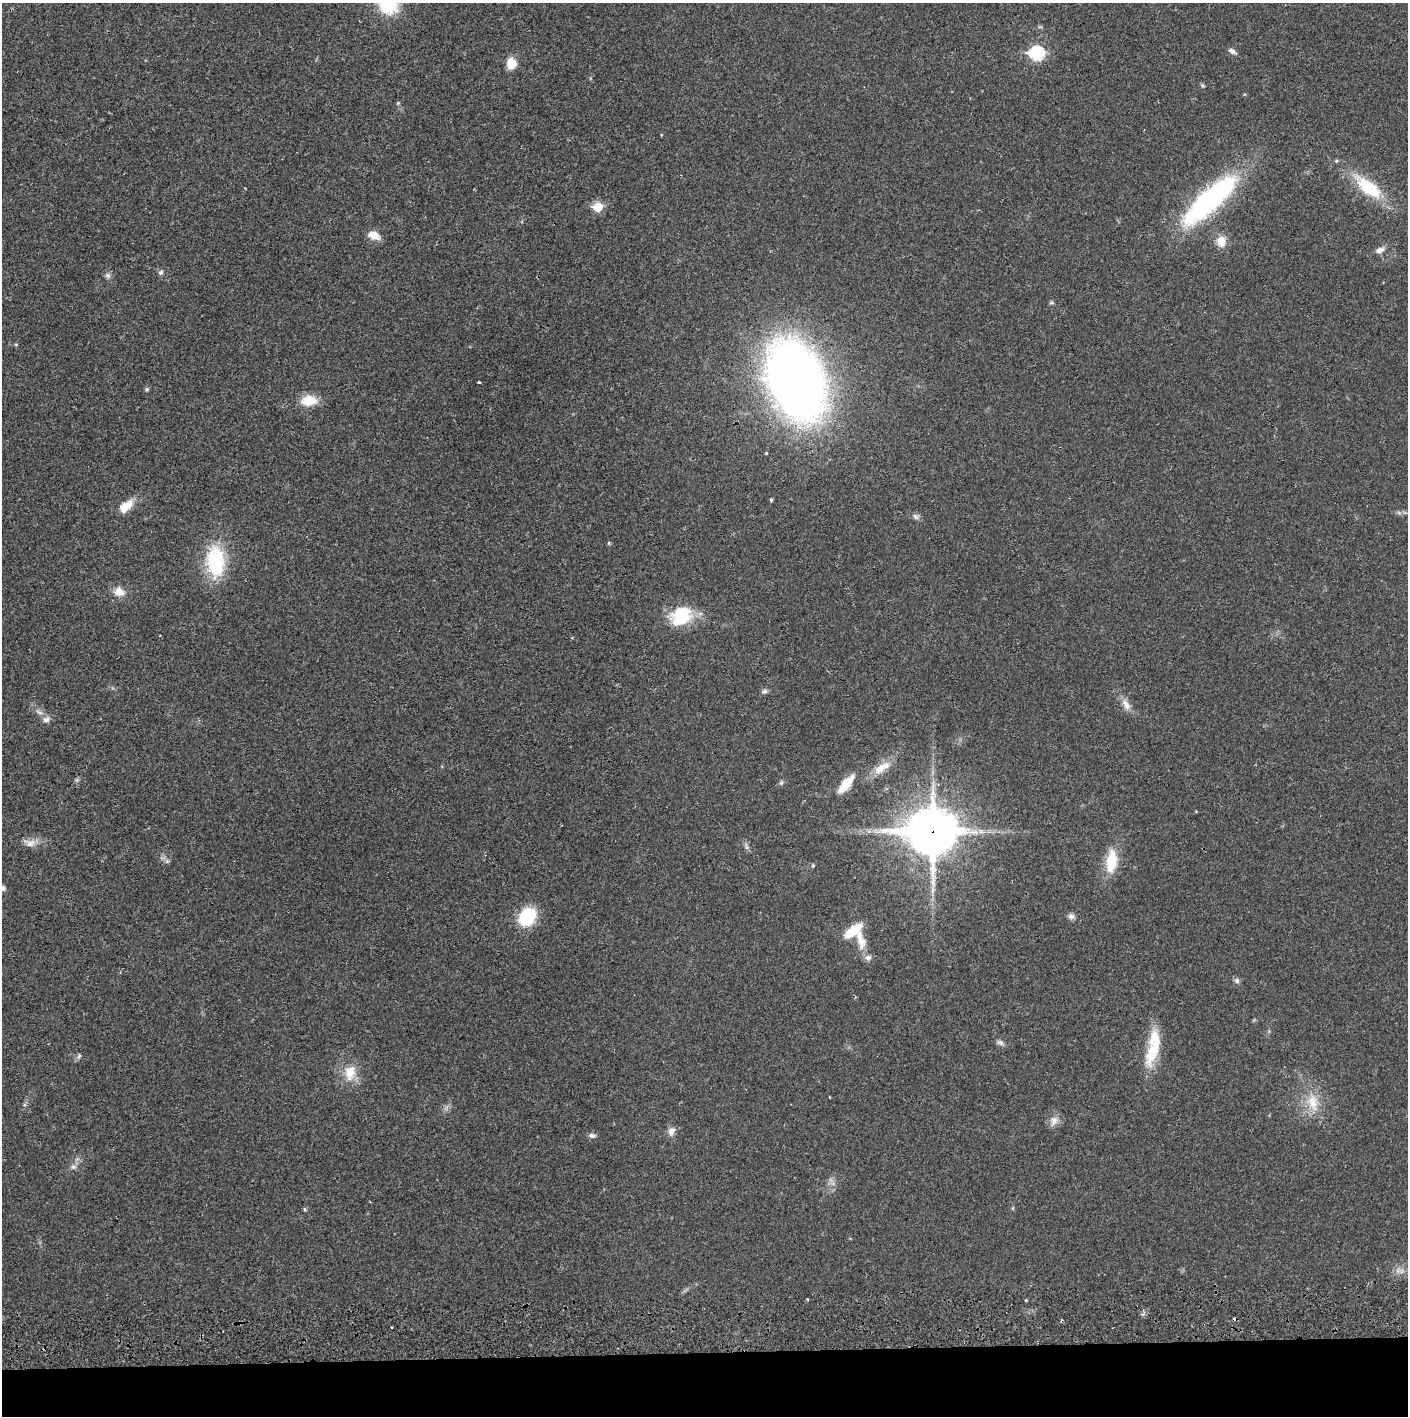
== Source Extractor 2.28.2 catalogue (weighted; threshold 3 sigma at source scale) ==
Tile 8 of 3 x 3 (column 2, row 3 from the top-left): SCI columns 1409-2814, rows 56-1469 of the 4226 x 4357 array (HDU 1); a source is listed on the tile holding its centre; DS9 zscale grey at full resolution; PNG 1410 x 1418 px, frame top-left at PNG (2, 3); no overlay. Shown black and unused: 5% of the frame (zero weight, under 2 of 3 exposures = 3% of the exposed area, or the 3 px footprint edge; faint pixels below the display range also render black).
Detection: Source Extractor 2.28.2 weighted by HDU 2 'WHT'; one run over the whole footprint, this tile lists its part. Background 0.0213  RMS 0.0035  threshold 0.0156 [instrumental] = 3 sigma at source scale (4.5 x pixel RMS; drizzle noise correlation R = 1.50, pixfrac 1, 0.05/0.05 arcsec/px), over >= 5 px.
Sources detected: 66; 3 cosmic-ray / hot-pixel residue — not listed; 2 inside a brighter listed object's ellipse — not listed separately; the other 61 listed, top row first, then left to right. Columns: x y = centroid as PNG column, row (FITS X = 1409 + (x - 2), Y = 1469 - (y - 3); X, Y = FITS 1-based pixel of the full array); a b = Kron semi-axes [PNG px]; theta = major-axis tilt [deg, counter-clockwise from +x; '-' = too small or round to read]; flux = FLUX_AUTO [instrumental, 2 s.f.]
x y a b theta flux
1040 27 6 4 -17 0.44
1232 51 10 6 -30 1.3
1037 53 8 7 - 44
511 63 12 10 -76 5.6
1202 85 6 4 -47 0.5
398 103 5 4 - 0.38
661 135 4 3 - 0.29
1336 161 5 4 - 0.44
1369 187 37 15 -37 18
1210 199 73 21 43 61
598 207 6 6 - 11
374 235 13 9 -21 3.9
1221 241 15 12 -82 3.8
1380 250 12 7 23 1.8
161 272 7 5 37 0.74
108 276 8 7 - 1
1051 303 6 4 19 0.5
16 345 5 3 - 0.33
796 380 50 33 -69 400
479 382 3 3 - 0.44
147 389 6 5 - 0.57
309 400 18 11 5 7
766 453 3 3 - 0.62
771 500 4 4 - 0.5
125 506 21 10 40 5.6
915 517 9 6 -44 1.1
609 543 5 5 - 0.41
216 561 43 22 -86 22
119 592 14 11 -26 3.7
681 616 27 20 32 15
765 691 8 5 14 0.84
1126 704 17 8 -58 2.8
39 712 12 4 -24 1.3
46 719 10 8 28 1.7
880 768 24 11 41 5.7
781 783 6 5 - 0.63
846 784 24 9 51 7.2
932 831 19 16 1 1200
30 843 18 10 -8 3
746 846 12 4 -81 0.91
1111 861 24 11 83 12
813 865 4 3 - 0.6
3 888 8 6 88 0.84
1071 916 8 8 - 1.3
527 917 19 14 55 17
855 933 31 23 -54 12
1237 981 7 7 - 1
1000 1042 10 6 -29 1.1
1153 1050 44 15 69 12
79 1056 7 5 68 0.74
350 1073 21 15 81 6.9
1313 1102 26 14 -78 8
1054 1121 14 9 71 2.5
671 1131 12 9 74 2.1
592 1135 8 6 -14 1.1
73 1167 8 7 - 1.3
305 1209 5 4 - 0.46
1402 1271 7 5 89 1
807 1299 4 2 - 0.28
1026 1300 3 3 - 0.49
391 1327 2 2 - 0.33
Overlapping masked pixels (flux is a lower limit): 1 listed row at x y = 932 831